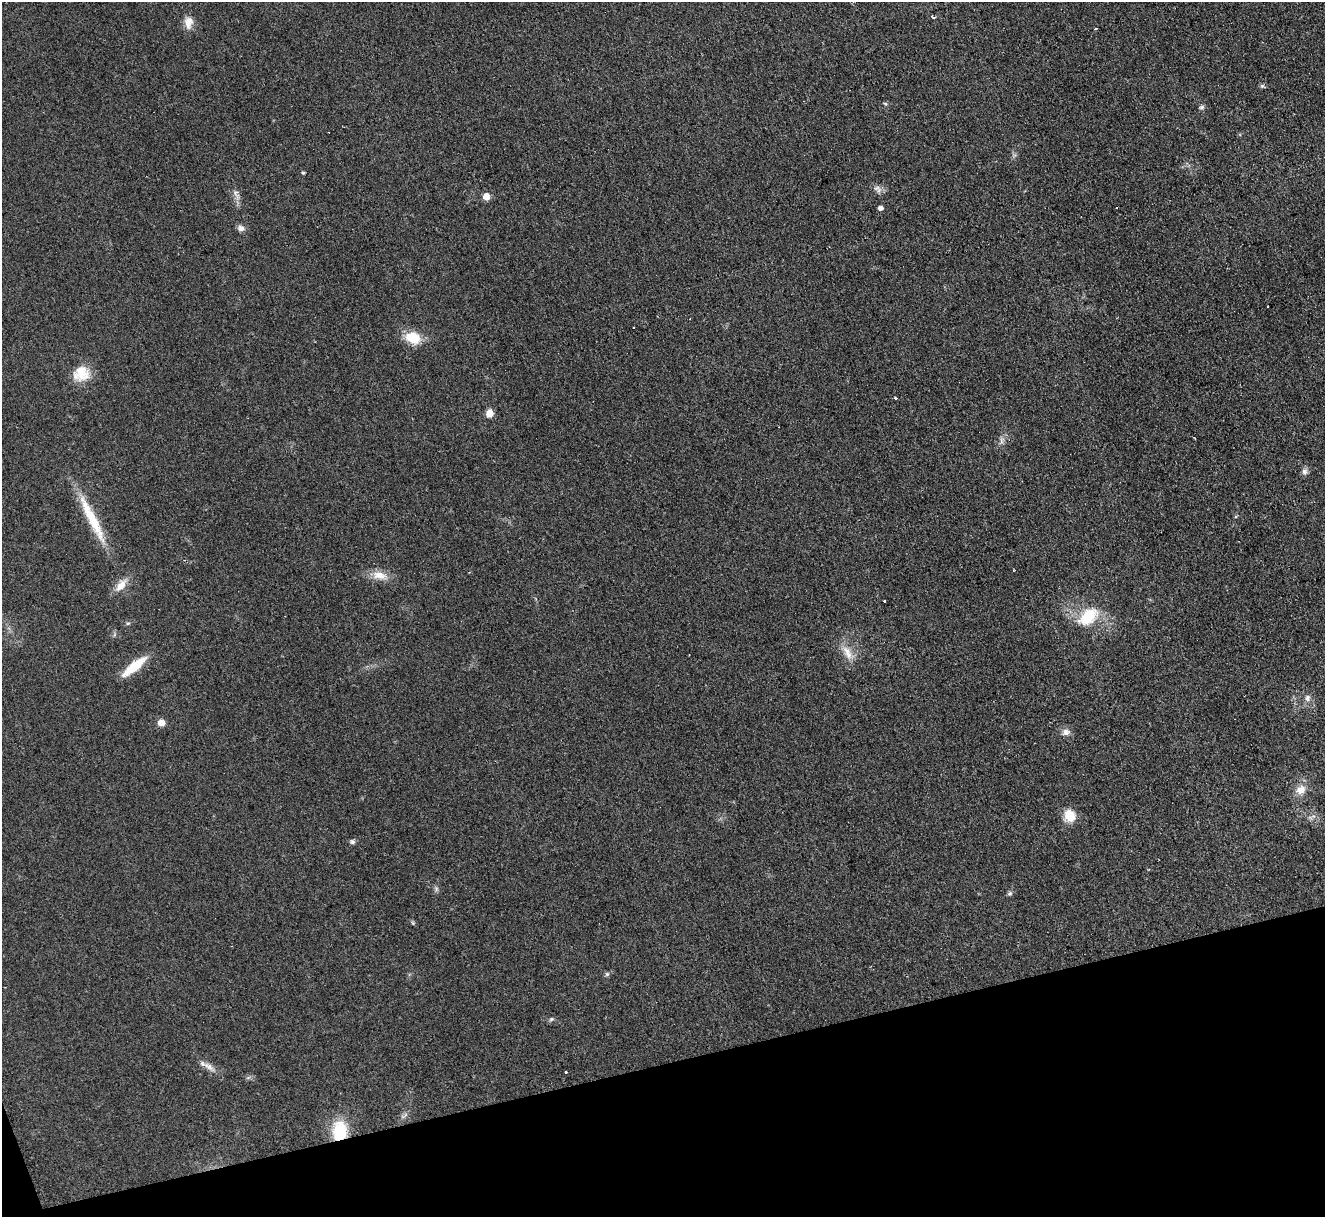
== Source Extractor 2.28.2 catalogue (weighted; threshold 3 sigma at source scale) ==
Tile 14 of 4 x 4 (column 2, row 4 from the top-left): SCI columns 1343-2665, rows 274-1488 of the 5319 x 5278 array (HDU 1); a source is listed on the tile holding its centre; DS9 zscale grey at full resolution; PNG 1327 x 1219 px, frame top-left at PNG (2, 2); no overlay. Shown black and unused: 13% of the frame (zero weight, under 2 of 3 exposures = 2% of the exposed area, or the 3 px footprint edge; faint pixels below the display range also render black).
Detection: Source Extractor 2.28.2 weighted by HDU 2 'WHT'; one run over the whole footprint, this tile lists its part. Background 0.123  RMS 0.012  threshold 0.0542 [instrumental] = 3 sigma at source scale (4.5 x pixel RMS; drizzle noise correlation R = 1.50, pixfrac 1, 0.05/0.05 arcsec/px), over >= 5 px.
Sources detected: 44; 1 cosmic-ray / hot-pixel residue — not listed; the other 43 listed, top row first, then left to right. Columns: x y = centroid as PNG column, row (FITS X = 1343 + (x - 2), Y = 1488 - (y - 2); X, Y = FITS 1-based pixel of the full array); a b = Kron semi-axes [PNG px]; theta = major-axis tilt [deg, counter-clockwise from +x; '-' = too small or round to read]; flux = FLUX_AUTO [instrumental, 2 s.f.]
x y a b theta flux
933 17 5 3 - 2.6
188 22 16 11 86 12
1096 29 3 2 - 1.4
1262 86 6 6 - 2.1
885 104 6 4 -3 1.5
1202 107 7 5 16 2.6
303 173 4 3 - 1.5
878 189 13 8 -32 6.1
236 194 17 6 -59 6.4
486 196 5 5 - 21
880 208 4 4 - 5.4
1117 208 2 2 - 1.4
241 228 10 8 -26 5.1
1267 306 3 2 - 1.3
413 338 13 10 -22 40
82 373 21 20 - 27
896 398 3 3 - 6.9
490 413 5 5 - 29
1002 439 7 4 19 3
1304 472 10 7 89 4.5
92 519 69 10 -63 51
1013 570 3 2 - 1
380 575 24 11 -13 15
121 585 20 10 54 14
885 600 3 2 - 1.7
1088 616 26 16 39 46
847 653 24 10 -62 16
134 667 25 8 39 44
1307 698 10 7 85 5.4
161 723 6 6 - 12
1066 732 11 9 9 6.8
1300 790 15 12 33 13
1069 816 12 11 - 24
352 842 7 6 - 2.8
436 889 7 5 -48 2.6
1010 893 7 6 - 2.4
413 923 6 4 -47 1.6
607 974 6 6 - 2.1
551 1019 7 5 22 2.2
208 1066 17 8 -34 8.8
566 1072 3 3 - 2.6
405 1115 13 4 41 3.3
339 1131 24 17 87 44
Overlapping masked pixels (flux is a lower limit): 1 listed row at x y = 339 1131